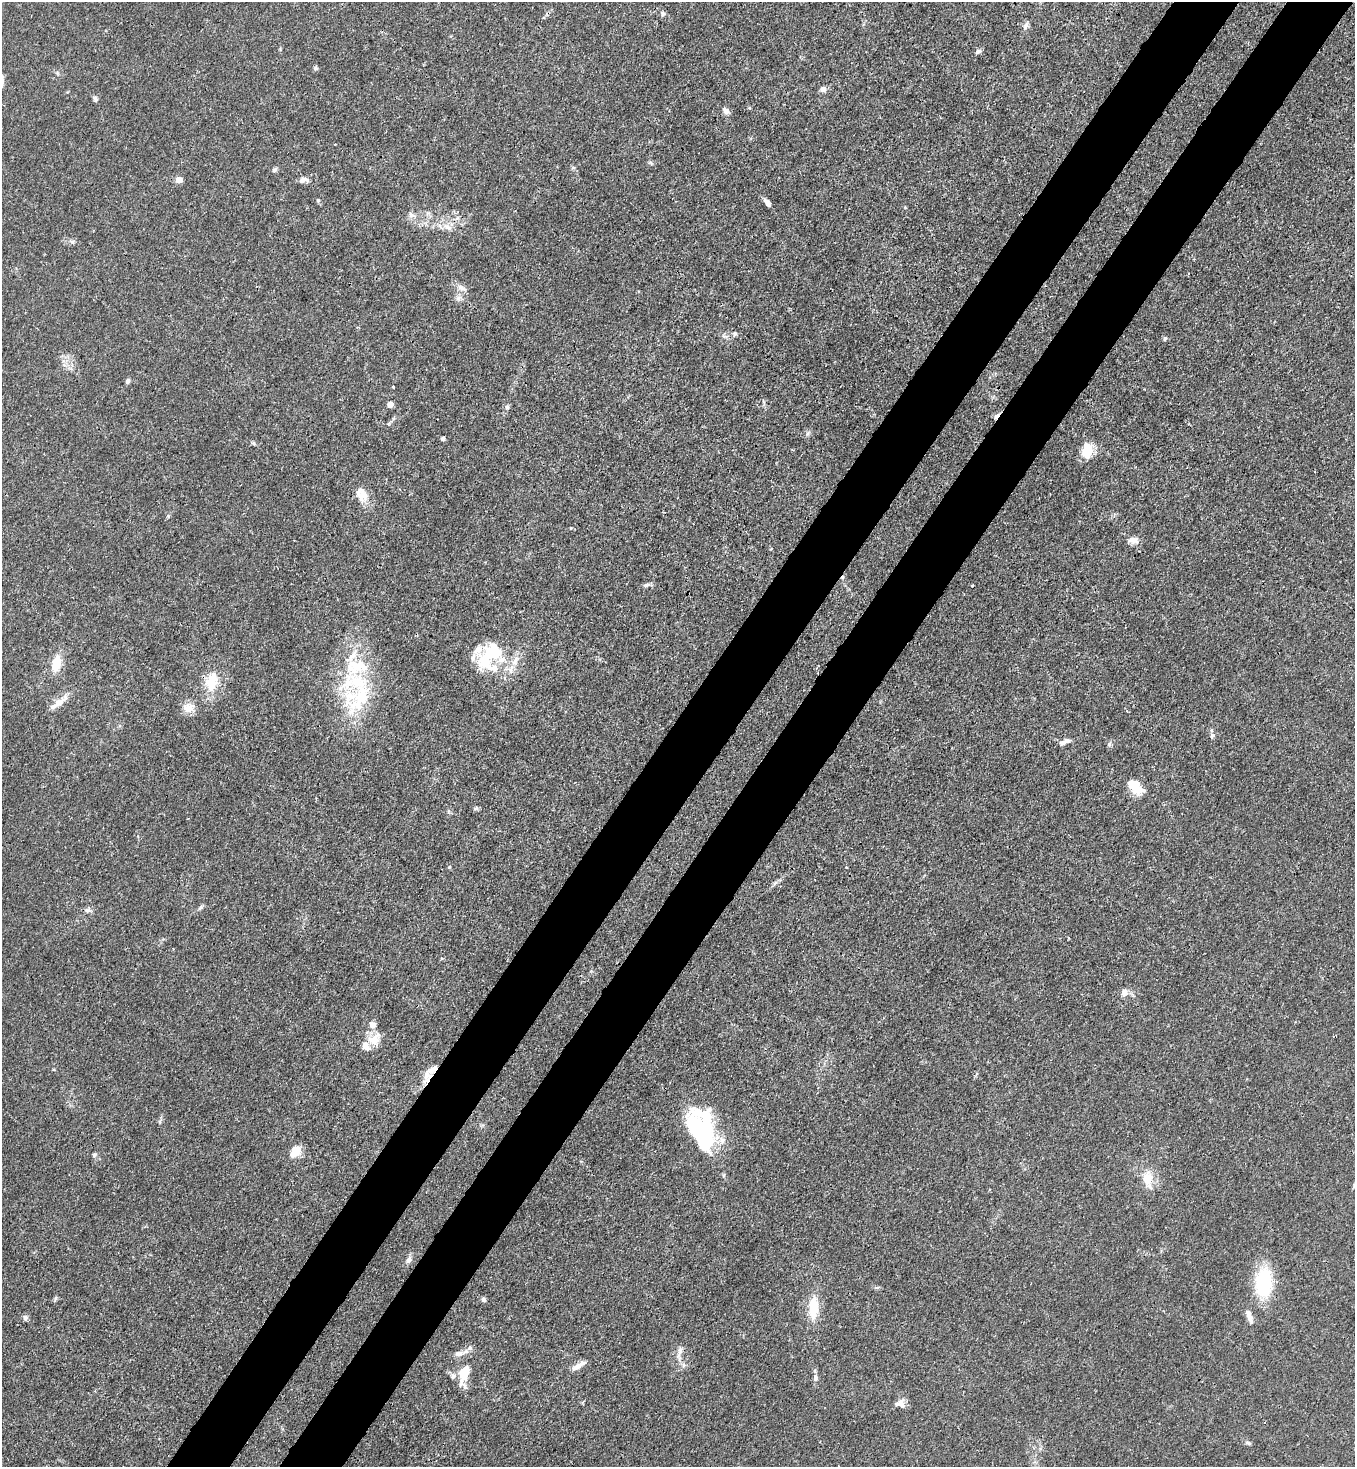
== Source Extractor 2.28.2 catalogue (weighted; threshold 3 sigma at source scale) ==
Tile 10 of 4 x 4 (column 2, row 3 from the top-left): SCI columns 1717-3069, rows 1525-2989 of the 6000 x 5978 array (HDU 1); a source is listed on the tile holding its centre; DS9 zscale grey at full resolution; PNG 1357 x 1469 px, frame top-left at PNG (2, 2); no overlay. Shown black and unused: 10% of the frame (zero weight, under 3 of 4 exposures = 7% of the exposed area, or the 3 px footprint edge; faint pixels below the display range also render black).
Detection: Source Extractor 2.28.2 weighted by HDU 2 'WHT'; one run over the whole footprint, this tile lists its part. Background 0.02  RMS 0.0026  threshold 0.0118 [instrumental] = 3 sigma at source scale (4.5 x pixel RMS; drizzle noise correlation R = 1.50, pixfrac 1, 0.05/0.05 arcsec/px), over >= 5 px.
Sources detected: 89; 5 inside a brighter object's white glare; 2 cosmic-ray / hot-pixel residue — not listed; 11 inside a brighter listed object's ellipse — not listed separately; the other 71 listed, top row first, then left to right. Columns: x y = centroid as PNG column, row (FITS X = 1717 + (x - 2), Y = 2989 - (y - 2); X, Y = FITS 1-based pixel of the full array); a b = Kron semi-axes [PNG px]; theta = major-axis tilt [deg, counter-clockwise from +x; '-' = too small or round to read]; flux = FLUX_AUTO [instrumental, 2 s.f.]
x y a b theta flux
663 13 6 5 - 0.57
1026 25 12 5 62 0.85
978 51 8 5 19 0.8
315 68 6 5 - 0.47
823 89 7 6 - 1.2
95 99 7 5 -61 0.66
726 111 10 7 -52 1
651 163 7 4 -19 0.41
274 170 7 5 47 0.6
179 180 5 5 - 3.4
303 180 13 7 6 1.2
318 200 5 4 - 0.33
767 202 11 5 -49 1.1
412 215 11 7 -28 1.1
447 227 16 7 -27 1.9
461 288 13 7 -23 1.4
735 334 6 6 - 0.54
1165 338 6 5 - 0.39
128 381 6 5 - 0.62
393 387 3 2 - 0.24
390 405 5 4 - 2.8
507 407 6 5 - 0.55
808 433 6 4 70 0.47
443 439 5 4 - 0.69
253 443 6 4 -42 0.36
1087 450 17 11 82 5.5
364 495 22 11 -88 3.4
168 516 5 5 - 0.3
1133 540 14 8 -8 1.6
647 585 9 5 22 0.7
494 646 11 10 - 2.4
501 660 11 8 -55 2.1
515 661 16 7 62 2.3
484 662 17 15 -56 7.5
56 663 20 11 75 4.4
356 665 44 35 -70 19
212 681 27 15 77 6.9
59 702 24 9 35 2.9
188 707 17 13 36 2.6
1212 735 7 6 - 0.63
1065 741 14 6 22 1.3
1109 744 7 5 70 0.52
1136 789 18 10 -5 3.8
475 808 7 5 2 0.48
449 867 4 3 - 0.25
846 867 3 2 - 0.17
201 907 8 5 37 0.55
87 910 8 4 0 0.64
1124 992 11 8 71 1.5
372 1025 9 8 - 1.5
374 1039 18 13 38 3.8
433 1069 20 8 31 2.7
698 1130 43 26 -53 26
295 1152 14 9 45 3.9
94 1155 6 5 - 0.48
1148 1178 23 15 -86 4.5
409 1260 10 7 71 1.1
1263 1283 31 18 89 16
55 1298 8 3 71 0.4
484 1300 7 5 -47 0.53
813 1307 26 11 88 6.6
1249 1316 16 6 -70 2.1
25 1318 8 6 -84 0.7
680 1351 22 6 74 1.7
458 1354 14 8 8 1.5
684 1365 7 4 70 0.51
577 1366 12 7 27 1.9
464 1374 25 12 78 6
815 1378 11 6 -80 0.93
901 1404 14 8 -76 1.6
1248 1443 8 5 -14 0.5
Overlapping masked pixels (flux is a lower limit): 1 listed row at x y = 433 1069
Unlisted compact peaks at least as high as the median listed source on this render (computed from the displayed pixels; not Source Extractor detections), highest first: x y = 72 242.